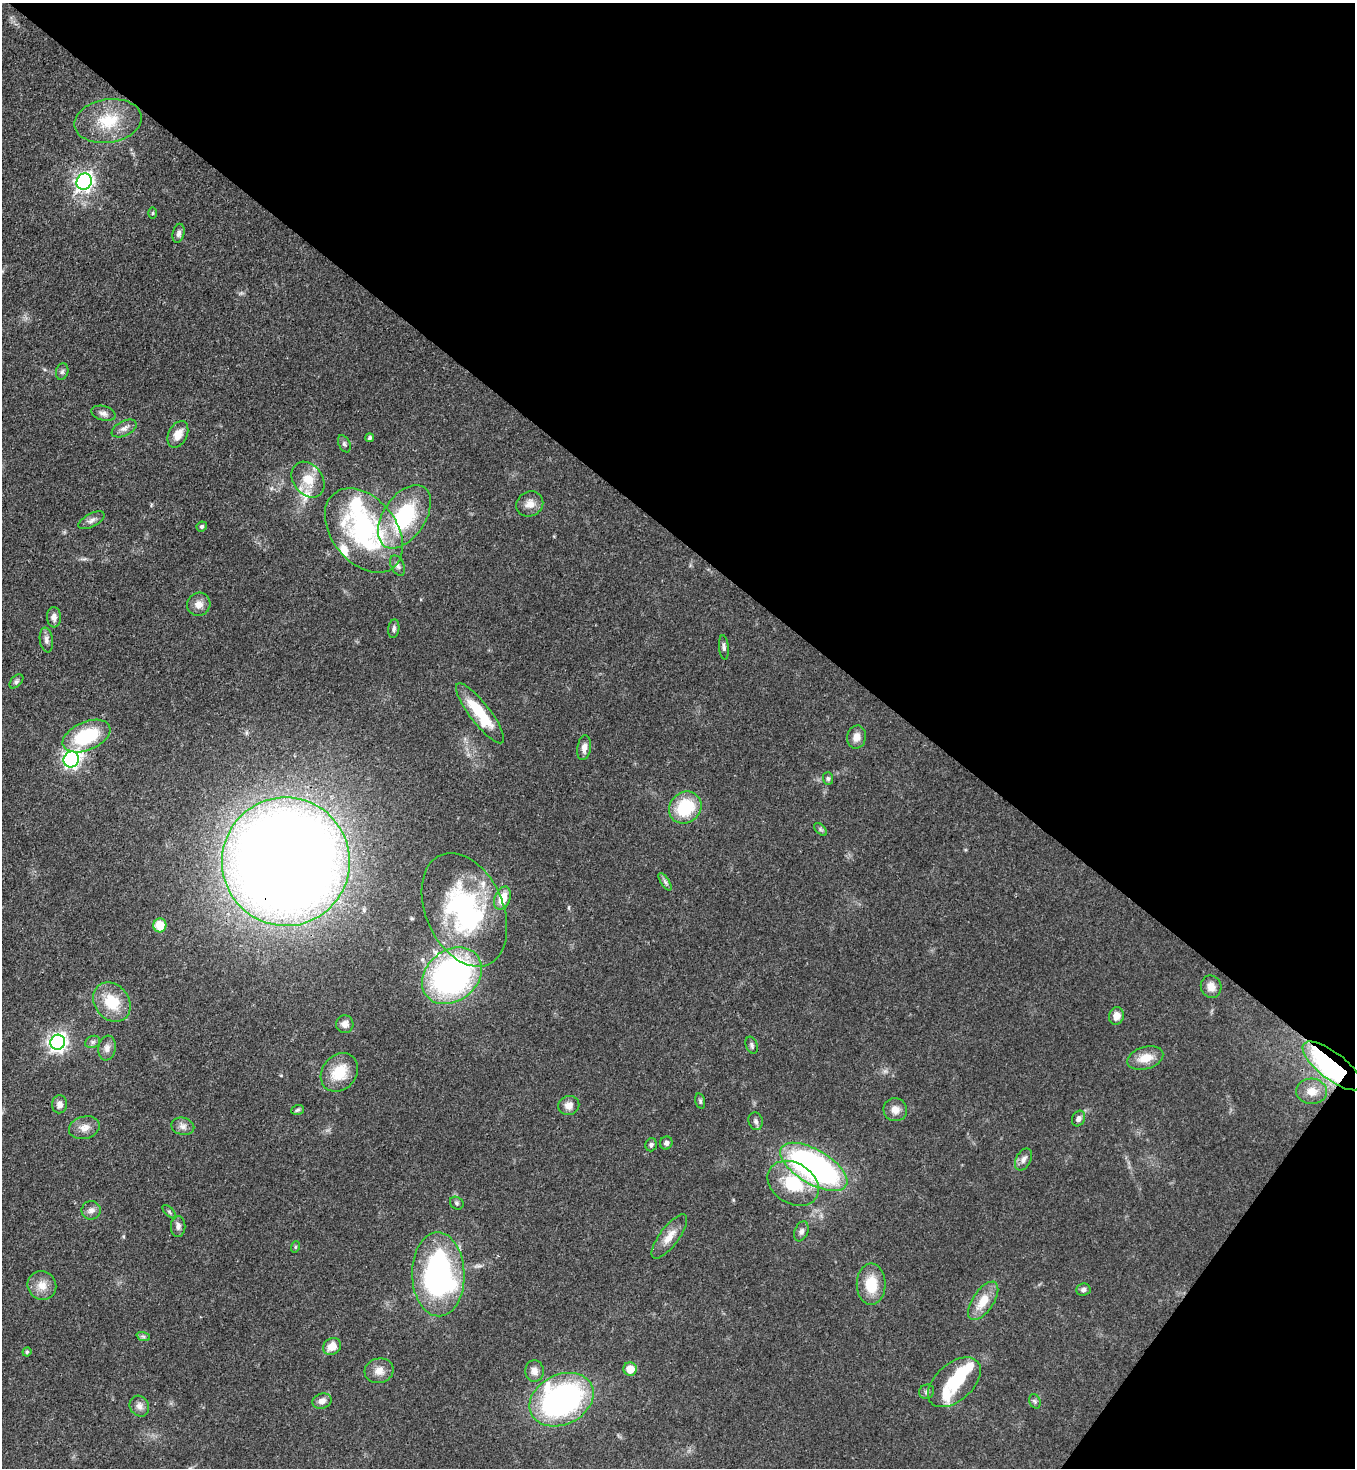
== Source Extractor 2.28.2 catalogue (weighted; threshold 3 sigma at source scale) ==
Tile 8 of 4 x 4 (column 4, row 2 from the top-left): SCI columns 4424-5776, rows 2989-4454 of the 6001 x 5978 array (HDU 1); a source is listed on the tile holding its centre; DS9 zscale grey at full resolution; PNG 1357 x 1470 px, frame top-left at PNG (2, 3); each listed source drawn as its Kron ellipse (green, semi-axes under 4 px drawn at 4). Shown black and unused: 40% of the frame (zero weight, under 3 of 4 exposures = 7% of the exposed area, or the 3 px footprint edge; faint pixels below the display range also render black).
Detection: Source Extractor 2.28.2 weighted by HDU 2 'WHT'; one run over the whole footprint, this tile lists its part. Background 0.0665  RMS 0.0038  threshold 0.017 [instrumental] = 3 sigma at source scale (4.5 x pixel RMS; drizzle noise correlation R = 1.50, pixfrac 1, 0.05/0.05 arcsec/px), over >= 5 px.
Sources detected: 94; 2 inside a brighter object's white glare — neither listed nor drawn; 5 inside a brighter listed object's ellipse — not listed separately; the other 87 listed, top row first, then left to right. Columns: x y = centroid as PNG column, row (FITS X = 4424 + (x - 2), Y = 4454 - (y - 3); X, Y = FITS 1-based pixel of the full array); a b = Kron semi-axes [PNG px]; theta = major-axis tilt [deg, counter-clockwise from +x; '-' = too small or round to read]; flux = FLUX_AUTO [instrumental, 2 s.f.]
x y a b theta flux
108 121 34 21 9 15
84 181 8 7 - 150
153 213 6 3 89 0.38
179 233 10 6 77 1.2
62 372 8 6 73 1
103 413 12 7 -15 1.8
124 428 13 7 27 2
178 434 14 9 64 4.4
370 438 4 4 - 0.81
344 444 9 5 -64 0.93
308 480 19 14 -53 7.6
530 504 14 12 28 3.5
404 517 35 21 56 34
91 520 14 6 28 1.7
202 526 5 5 - 0.79
364 530 47 32 -51 69
398 566 11 6 -63 1.3
199 604 12 11 - 3
54 617 10 7 -86 2
394 629 9 5 82 0.99
46 640 12 6 -82 1.6
724 647 12 5 -84 1.1
16 681 8 5 45 0.84
480 713 37 10 -52 16
86 736 25 14 23 24
856 737 11 9 76 3.2
584 748 12 6 82 2.3
71 759 8 7 - 120
828 779 6 5 - 0.75
685 808 17 15 42 19
821 829 8 4 -45 0.72
286 862 64 64 - 900
665 882 10 4 -56 1.1
502 898 12 7 69 7.5
464 910 60 38 -66 68
160 925 7 6 - 7.9
452 976 32 25 39 110
1211 987 11 10 - 2.9
112 1002 21 17 -51 12
1116 1016 9 7 74 3.3
345 1024 9 9 - 2.2
58 1042 7 7 - 170
93 1042 8 6 21 1
752 1045 9 5 -70 0.93
107 1048 12 8 81 2.3
1145 1058 18 11 17 6.2
1332 1066 36 13 -38 85
339 1072 21 17 51 11
1312 1091 15 12 -4 4.6
700 1101 8 4 -77 0.77
59 1104 9 7 86 2
569 1105 11 9 19 2.8
297 1110 6 4 18 0.71
895 1110 12 11 - 3.2
1079 1119 8 6 63 1.6
756 1121 9 7 -73 1.2
183 1126 11 8 -13 2.1
84 1128 15 11 14 3.6
666 1143 6 6 - 1.3
651 1145 6 5 - 0.84
1023 1159 12 7 63 1.9
814 1167 37 17 -30 120
793 1183 27 20 -33 18
457 1203 7 6 - 0.89
91 1210 9 9 - 1.9
169 1212 8 3 -45 0.58
178 1226 10 7 89 1.7
801 1231 10 6 68 1.5
669 1236 27 9 53 5
295 1247 6 3 72 0.44
438 1274 42 26 -89 93
871 1284 20 14 90 10
42 1285 15 14 - 4.7
1083 1290 7 6 - 1.1
983 1301 22 10 56 7.6
143 1336 7 4 -19 0.7
332 1346 9 8 - 4.9
27 1352 4 4 - 0.65
630 1369 6 6 - 6.7
379 1371 14 12 15 3.7
534 1371 11 9 -86 2.6
954 1382 31 18 42 16
927 1392 8 7 - 1
562 1400 33 25 26 100
322 1401 10 7 17 2.1
1035 1401 7 5 -68 0.81
139 1406 11 9 -56 2.1
Overlapping masked pixels (flux is a lower limit): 3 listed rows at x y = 286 862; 1332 1066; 562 1400